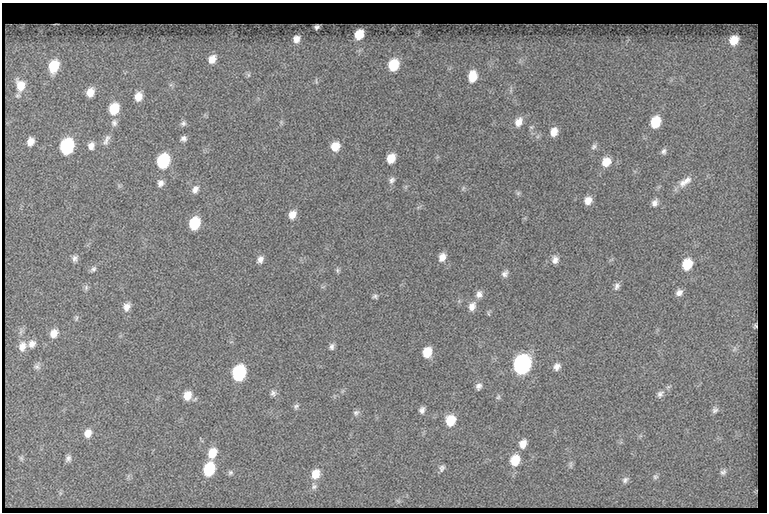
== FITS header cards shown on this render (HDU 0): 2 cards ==
NAXIS1  =                  765
NAXIS2  =                  510

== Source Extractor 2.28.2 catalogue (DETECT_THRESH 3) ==
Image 765 x 510 px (HDU 0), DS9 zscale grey, 1 PNG px = 1 image px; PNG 769 x 514 px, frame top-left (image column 1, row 510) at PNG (2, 3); no overlay
Background 233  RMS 6.6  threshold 19.8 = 3 sigma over >= 5 px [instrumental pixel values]
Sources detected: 99; all 99 listed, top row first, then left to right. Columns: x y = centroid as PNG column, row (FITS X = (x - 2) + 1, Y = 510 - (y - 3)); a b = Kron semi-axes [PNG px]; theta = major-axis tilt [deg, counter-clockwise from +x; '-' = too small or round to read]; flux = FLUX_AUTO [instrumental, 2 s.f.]
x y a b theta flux
317 27 6 4 29 1300
359 34 9 7 55 10000
296 39 12 10 70 4700
734 40 18 15 58 13000
212 59 13 11 54 6000
520 61 10 3 79 880
393 65 12 10 66 16000
54 66 14 10 70 15000
248 75 7 6 - 1200
472 76 14 10 84 8500
316 81 9 4 -78 860
20 85 15 11 -76 7200
171 85 7 4 -17 820
511 90 9 4 78 910
90 92 9 7 67 4500
138 97 10 8 72 4900
114 109 10 8 67 12000
281 122 5 5 - 710
518 122 11 8 62 3900
655 122 9 7 68 13000
114 123 9 7 75 1600
183 123 8 7 - 1200
531 127 6 5 - 730
554 132 9 7 70 3800
183 139 6 5 - 1500
106 140 17 7 64 2300
30 142 7 6 - 3300
67 146 11 8 69 49000
91 146 9 7 77 2500
335 146 9 8 - 5900
594 147 9 7 53 1300
663 151 8 6 74 1300
391 158 8 7 - 6800
163 161 10 8 69 35000
606 162 10 9 - 6300
392 180 9 7 59 1600
687 180 19 10 50 4100
160 183 8 7 - 2100
682 183 12 9 74 3200
463 188 8 4 54 680
195 189 11 8 59 2600
518 193 6 6 - 850
588 200 8 7 - 3800
655 203 10 7 62 2200
292 215 10 8 67 4000
194 223 10 8 68 18000
442 257 9 7 68 3500
75 258 8 7 - 1600
260 259 9 7 64 2200
555 260 10 8 86 2500
687 264 10 8 64 12000
93 269 9 6 44 1300
337 270 7 5 -89 800
505 274 9 7 51 1800
617 286 10 7 78 1700
86 287 8 6 76 1100
679 292 9 7 43 2400
479 294 10 9 - 2600
375 296 7 6 - 940
472 306 12 9 68 3600
127 307 10 8 65 3100
489 313 8 4 -81 690
76 318 9 4 79 820
755 326 4 3 - 670
54 333 9 8 - 4000
32 344 9 8 - 2700
22 346 12 9 76 3700
332 347 8 6 69 1500
734 349 8 4 53 940
427 352 9 8 - 8000
522 365 11 9 68 160000
37 367 9 7 -25 1400
557 367 9 8 - 2400
239 373 10 8 71 48000
479 386 8 6 65 1800
273 393 8 7 - 1400
660 394 11 8 55 1900
187 395 10 9 - 5500
498 397 7 5 76 790
296 406 8 6 44 1000
422 410 8 6 72 1700
715 410 9 8 - 1600
356 413 8 7 - 1200
450 420 10 9 - 9600
88 433 10 8 60 4000
523 444 10 8 69 3800
212 453 11 8 71 7800
21 458 7 5 -77 860
68 458 8 6 73 1600
515 460 11 9 70 10000
571 464 12 4 90 1100
442 468 9 6 58 1400
209 469 10 8 68 22000
723 472 9 7 49 1500
230 473 7 7 - 1000
315 474 11 8 71 6200
655 477 7 6 - 1000
625 480 9 7 42 1400
314 486 9 7 -71 1600